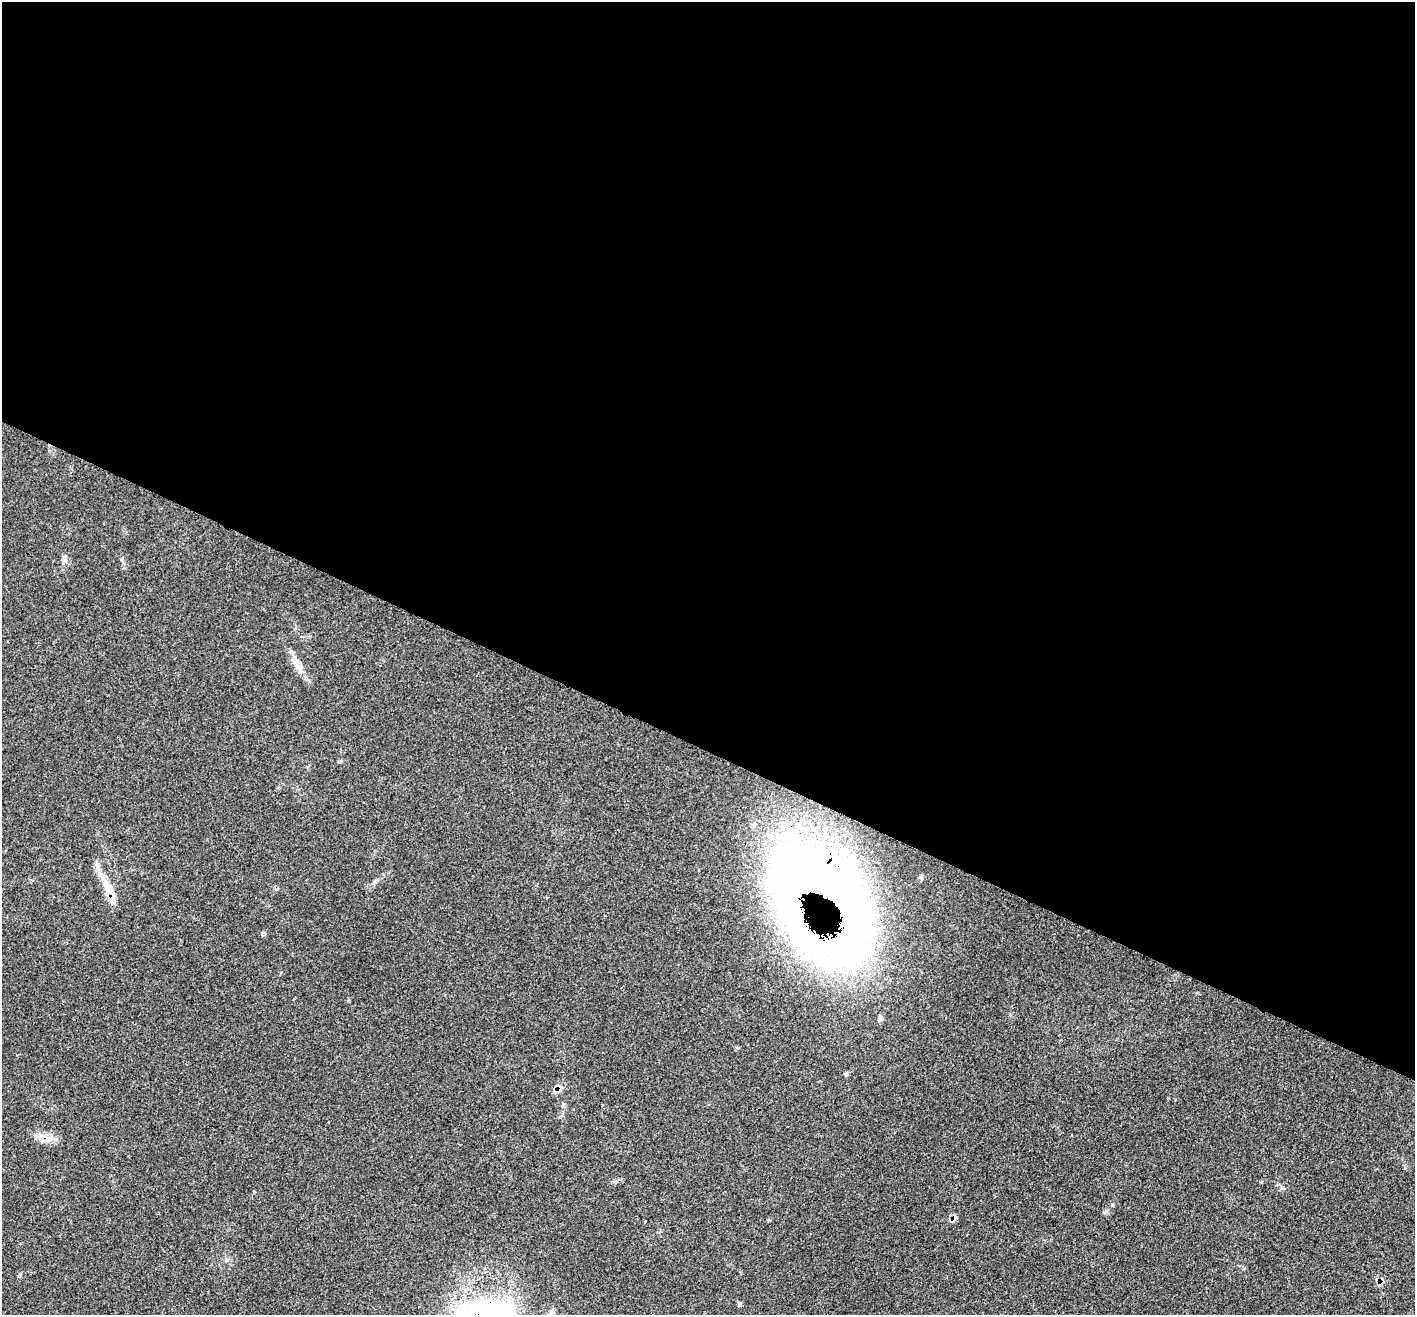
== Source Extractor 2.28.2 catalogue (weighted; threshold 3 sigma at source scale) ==
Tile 3 of 4 x 4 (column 3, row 1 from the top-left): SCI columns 2838-4250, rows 4222-5534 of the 5682 x 5704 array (HDU 1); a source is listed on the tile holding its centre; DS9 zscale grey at full resolution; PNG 1417 x 1317 px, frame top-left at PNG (2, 2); no overlay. Shown black and unused: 57% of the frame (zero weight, under 3 of 4 exposures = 2% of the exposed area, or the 3 px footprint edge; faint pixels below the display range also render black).
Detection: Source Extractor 2.28.2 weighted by HDU 2 'WHT'; one run over the whole footprint, this tile lists its part. Background 0.0704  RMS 0.0054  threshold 0.0245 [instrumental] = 3 sigma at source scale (4.5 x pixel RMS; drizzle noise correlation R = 1.50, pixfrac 1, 0.05/0.05 arcsec/px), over >= 5 px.
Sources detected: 11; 1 rendered entirely black (masked) — not listed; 2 inside a brighter listed object's ellipse — not listed separately; the other 8 listed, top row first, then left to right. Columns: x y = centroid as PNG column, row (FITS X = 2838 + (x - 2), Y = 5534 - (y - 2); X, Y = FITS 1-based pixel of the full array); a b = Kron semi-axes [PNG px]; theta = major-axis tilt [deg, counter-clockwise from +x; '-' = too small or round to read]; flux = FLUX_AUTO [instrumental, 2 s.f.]
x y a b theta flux
298 663 29 8 -61 6.4
375 881 7 4 19 0.94
108 886 26 9 -59 9.4
559 1089 12 7 63 2.8
42 1137 15 10 33 4.6
953 1219 9 4 9 1.4
1381 1281 7 4 -72 1.3
552 1312 8 6 72 1.7
Overlapping masked pixels (flux is a lower limit): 4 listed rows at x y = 559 1089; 42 1137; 953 1219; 1381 1281